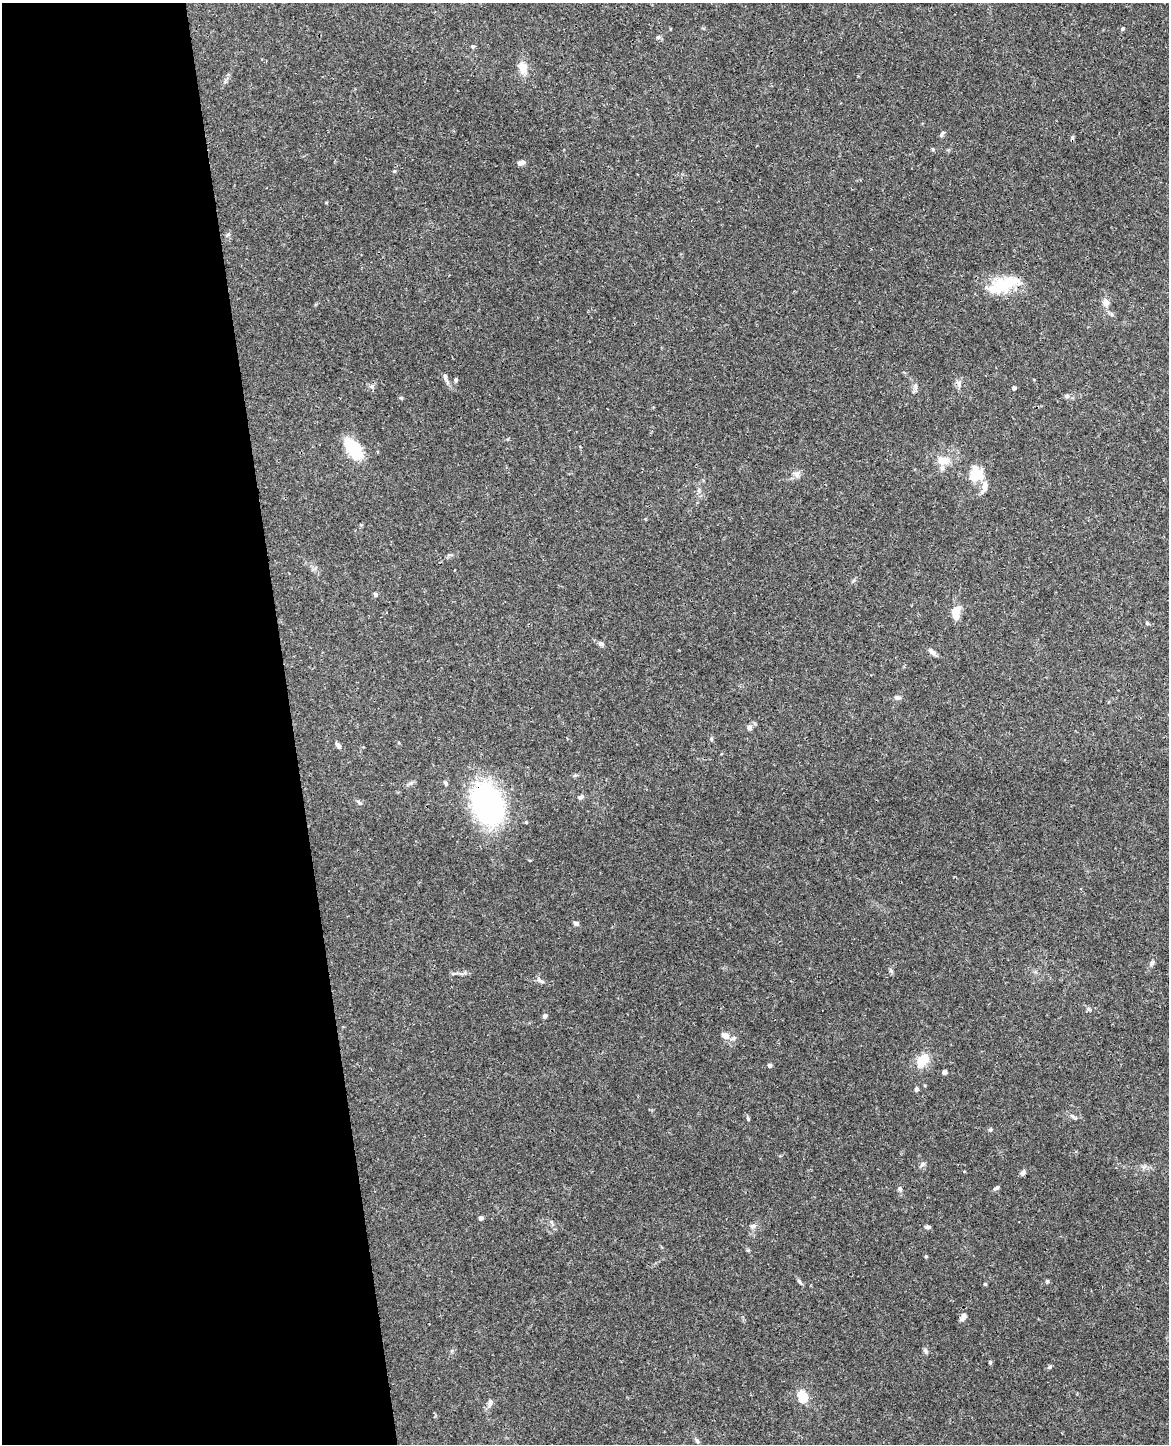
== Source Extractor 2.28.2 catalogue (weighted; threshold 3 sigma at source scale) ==
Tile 5 of 4 x 3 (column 1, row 2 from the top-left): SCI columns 58-1224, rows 1585-3026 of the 4785 x 4718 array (HDU 1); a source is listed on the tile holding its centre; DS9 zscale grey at full resolution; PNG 1171 x 1446 px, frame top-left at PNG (2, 3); no overlay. Shown black and unused: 25% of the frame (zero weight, under 3 of 4 exposures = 6% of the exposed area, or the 3 px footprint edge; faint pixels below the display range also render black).
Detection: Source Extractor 2.28.2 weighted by HDU 2 'WHT'; one run over the whole footprint, this tile lists its part. Background 0.0427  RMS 0.003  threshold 0.0134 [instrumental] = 3 sigma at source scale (4.5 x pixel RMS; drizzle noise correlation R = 1.50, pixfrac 1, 0.05/0.05 arcsec/px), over >= 5 px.
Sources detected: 67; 1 cosmic-ray / hot-pixel residue — not listed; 4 inside a brighter listed object's ellipse — not listed separately; the other 62 listed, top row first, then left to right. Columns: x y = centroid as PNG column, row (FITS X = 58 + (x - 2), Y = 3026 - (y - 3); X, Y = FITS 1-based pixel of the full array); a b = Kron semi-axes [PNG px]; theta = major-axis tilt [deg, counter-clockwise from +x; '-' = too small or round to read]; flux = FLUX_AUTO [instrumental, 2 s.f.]
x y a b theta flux
1123 29 5 5 - 0.44
658 37 5 5 - 0.51
473 46 5 5 - 0.49
523 68 14 9 -79 3.5
942 134 9 4 61 0.54
933 149 5 4 - 0.38
521 163 9 5 13 1.2
228 234 6 5 - 0.52
1005 284 38 19 22 11
1106 302 9 8 - 1.8
446 379 18 5 -70 1.1
456 380 5 5 - 0.53
959 384 8 4 -89 0.79
915 386 7 4 19 0.54
1014 388 4 4 - 1.2
1067 396 6 5 - 0.61
401 398 5 4 - 0.38
353 448 29 14 -53 9.1
943 461 16 10 2 4.1
975 468 37 13 -49 4.9
797 474 9 8 - 1.2
375 594 5 5 - 0.8
956 613 14 8 86 4.5
1147 623 5 4 - 0.39
601 644 8 6 -19 0.78
932 652 11 6 -36 1.1
898 697 9 6 -1 0.87
749 727 7 6 - 0.86
338 745 8 5 -53 0.85
575 775 6 4 18 0.42
581 797 9 4 37 0.63
359 802 7 5 -62 0.59
487 804 37 26 -70 60
576 923 7 5 -25 0.78
1152 963 7 5 47 0.61
538 979 8 5 -57 0.8
545 1016 6 5 - 0.71
725 1036 8 6 -23 2.6
734 1038 8 5 28 0.73
923 1060 18 12 51 5.2
770 1065 5 4 - 0.63
944 1072 5 5 - 0.6
916 1089 5 4 - 0.66
748 1119 6 4 -69 0.42
990 1130 5 5 - 0.45
923 1164 6 4 -18 0.48
1023 1172 7 5 49 0.81
997 1188 8 4 38 0.61
900 1189 5 5 - 0.54
481 1218 4 4 - 1.2
753 1226 9 6 14 0.99
927 1227 6 4 -2 0.61
926 1256 5 3 - 0.26
1047 1281 5 4 - 0.48
985 1284 4 4 - 0.42
963 1317 12 6 59 1.3
925 1350 8 5 -83 0.65
990 1362 4 4 - 0.38
1049 1367 6 4 44 0.43
803 1397 7 5 -76 13
490 1403 10 6 68 1.2
697 1441 7 4 -46 0.5
Overlapping masked pixels (flux is a lower limit): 2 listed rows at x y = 1005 284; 487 804
Unlisted compact peaks at least as high as the median listed source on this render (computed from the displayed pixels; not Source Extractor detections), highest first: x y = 799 1281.